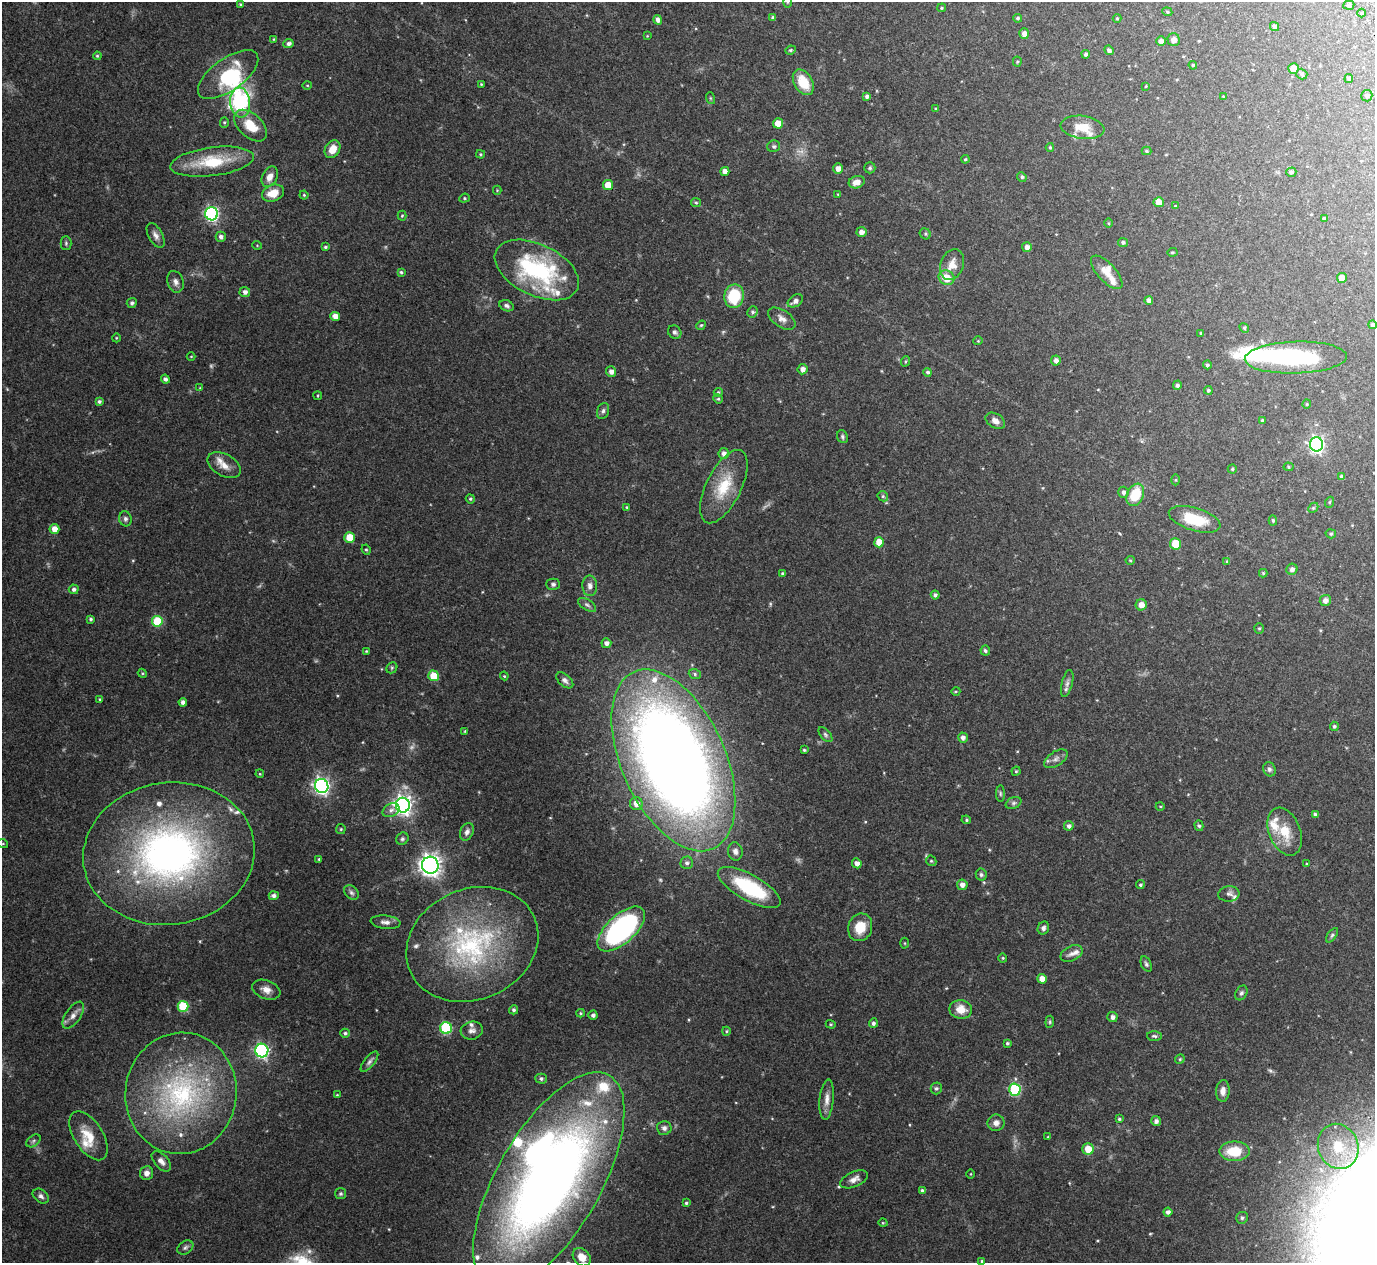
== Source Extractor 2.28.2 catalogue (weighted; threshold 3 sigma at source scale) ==
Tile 10 of 4 x 4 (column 2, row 3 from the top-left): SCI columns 1424-2796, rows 1449-2709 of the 5575 x 5551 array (HDU 1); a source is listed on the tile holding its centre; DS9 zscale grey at full resolution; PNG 1377 x 1265 px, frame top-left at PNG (2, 2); each listed source drawn as its Kron ellipse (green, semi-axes under 4 px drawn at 4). Shown black and unused: <1% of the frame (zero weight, under 3 of 5 exposures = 4% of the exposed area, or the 3 px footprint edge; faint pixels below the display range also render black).
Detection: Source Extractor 2.28.2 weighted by HDU 2 'WHT'; one run over the whole footprint, this tile lists its part. Background 0.0876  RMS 0.0034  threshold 0.0154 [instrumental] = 3 sigma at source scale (4.5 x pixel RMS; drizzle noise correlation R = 1.50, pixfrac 1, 0.05/0.05 arcsec/px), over >= 5 px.
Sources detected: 312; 4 too faint to see at this stretch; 5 inside a brighter object's white glare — neither listed nor drawn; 24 inside a brighter listed object's ellipse — not listed separately; the other 279 listed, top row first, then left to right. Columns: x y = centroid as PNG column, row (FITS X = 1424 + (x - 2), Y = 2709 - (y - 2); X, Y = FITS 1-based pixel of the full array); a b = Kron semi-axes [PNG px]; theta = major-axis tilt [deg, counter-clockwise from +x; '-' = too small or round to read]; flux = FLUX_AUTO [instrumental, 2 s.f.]
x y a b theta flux
787 2 6 4 90 0.36
241 4 4 3 - 0.4
1349 5 5 4 - 0.5
942 8 4 3 - 0.41
1167 12 5 4 - 0.42
1362 13 4 3 - 0.35
773 18 4 4 - 1.1
1018 18 4 4 - 0.61
1117 18 4 4 - 0.33
658 20 5 4 - 1.3
1274 27 4 4 - 1.3
1024 34 5 5 - 1.5
647 36 3 3 - 0.22
274 39 4 3 - 0.31
1173 40 6 6 - 2
1161 41 5 4 - 1.6
288 44 5 4 - 1.1
791 50 5 3 - 0.49
1109 50 5 4 - 0.99
1086 54 4 4 - 0.8
97 56 4 3 - 0.42
1017 61 5 4 - 0.37
1193 65 4 4 - 0.37
1293 69 5 5 - 4.6
1302 74 6 5 - 0.59
228 75 35 16 36 17
1349 79 4 4 - 0.83
803 82 14 9 -59 8.2
481 84 3 3 - 0.33
307 85 5 3 - 0.3
1146 86 4 3 - 0.25
867 96 4 4 - 0.88
1223 96 4 2 - 0.21
1367 96 6 5 - 0.74
710 98 6 3 -71 0.36
240 102 15 10 -83 55
936 109 4 3 - 0.34
224 122 5 4 - 0.44
778 123 5 5 - 4.7
251 126 19 11 -43 7.2
1082 127 22 11 -8 6
774 146 6 6 - 0.64
1050 147 4 3 - 0.44
333 149 9 7 59 4
1146 151 5 4 - 0.52
480 154 4 3 - 0.39
965 159 4 3 - 0.4
212 162 42 14 7 15
838 168 5 5 - 1.9
870 168 5 5 - 0.61
725 171 4 4 - 2.2
1291 172 5 4 - 0.66
270 177 11 7 64 2.7
1022 177 5 4 - 0.72
857 182 8 6 19 2.4
608 185 5 5 - 5.9
497 190 4 4 - 0.32
273 193 11 8 21 5.3
838 194 3 3 - 0.27
304 195 4 4 - 0.37
464 198 5 4 - 0.44
1159 202 5 5 - 3.4
696 203 5 4 - 0.44
1175 206 4 4 - 0.29
212 214 6 6 - 63
402 216 5 4 - 0.36
1324 218 4 3 - 0.47
1108 223 5 3 - 0.3
861 232 5 5 - 1.8
925 234 6 5 - 0.54
156 235 14 7 -61 1.7
221 237 5 5 - 1.1
1123 242 5 4 - 0.75
66 243 7 5 -89 0.58
257 245 5 3 - 0.26
325 247 3 3 - 0.43
1027 247 5 5 - 1.5
1172 252 5 4 - 0.42
952 265 16 11 70 3.9
537 270 45 25 -26 42
401 272 4 3 - 0.48
1107 272 21 9 -48 3.8
946 278 8 7 - 5.8
1342 278 5 5 - 3.8
175 282 11 8 -72 1.7
245 292 5 5 - 1.4
734 296 12 9 80 14
1149 300 4 4 - 1.3
795 301 8 5 33 1.7
132 303 5 5 - 0.91
506 306 7 5 -23 0.9
752 312 6 5 - 0.72
335 316 5 4 - 2.6
782 319 15 8 -34 2.2
701 325 5 4 - 0.47
1373 325 4 4 - 0.93
1244 328 5 4 - 0.41
675 332 7 6 - 0.86
1201 333 4 3 - 0.39
116 338 4 3 - 0.27
978 341 4 4 - 0.32
191 356 4 3 - 0.27
1296 358 51 16 2 35
1056 360 5 5 - 1.4
906 361 5 3 - 0.37
1207 365 4 4 - 0.59
802 369 5 5 - 1.7
611 372 5 5 - 1.7
928 372 4 4 - 0.75
165 379 5 4 - 0.88
1177 385 4 4 - 0.78
200 388 4 4 - 0.26
1208 390 4 4 - 0.54
718 392 4 4 - 0.42
318 396 4 2 - 0.3
718 399 5 4 - 0.41
99 402 4 4 - 0.73
1307 404 4 4 - 0.33
603 411 8 6 71 0.86
1262 420 4 3 - 0.4
995 421 10 7 -32 1.9
842 437 7 5 -68 0.62
1316 444 7 6 - 98
724 453 5 5 - 1.4
224 465 18 11 -29 3.4
1288 467 5 4 - 0.44
1232 469 4 4 - 0.5
1342 477 4 3 - 0.8
1175 480 5 3 - 0.35
724 487 40 17 63 13
1123 492 5 5 - 0.89
1135 495 11 8 68 9.9
883 496 5 5 - 0.48
470 499 4 4 - 0.49
1330 502 5 3 - 0.3
627 507 4 3 - 0.31
1313 508 6 4 45 0.42
125 519 7 6 - 0.88
1195 519 27 11 -17 12
1273 520 5 4 - 0.62
54 529 5 5 - 2.8
1331 534 5 4 - 0.51
350 537 5 5 - 6.2
879 542 5 5 - 5.2
1176 544 6 5 - 8
366 550 5 4 - 0.44
1130 560 4 4 - 0.37
1227 562 4 3 - 0.41
1292 569 6 5 - 1.1
1263 573 4 4 - 0.39
783 574 4 4 - 0.59
553 584 7 5 -1 0.69
590 586 10 7 -87 1.6
74 589 5 5 - 0.96
935 595 4 4 - 0.87
1325 601 5 5 - 1.8
587 605 10 5 -32 0.92
1141 605 5 5 - 2.4
91 619 3 3 - 0.61
157 621 5 5 - 15
1259 628 5 4 - 0.42
606 643 5 5 - 1.6
366 651 3 3 - 0.29
985 651 5 5 - 0.75
392 668 6 5 - 0.46
142 673 5 3 - 0.35
695 674 6 5 - 0.59
434 676 5 5 - 8
504 676 4 3 - 0.36
565 680 10 6 -42 1.2
1067 683 14 5 75 1.4
956 691 5 3 - 0.31
100 699 4 3 - 0.35
183 702 4 4 - 1.4
1334 726 4 4 - 0.64
465 731 4 3 - 0.27
825 735 9 5 -50 0.74
963 738 5 4 - 1.3
804 750 3 3 - 0.46
1056 759 13 7 33 1.7
673 760 97 52 -65 520
1269 769 7 6 - 0.86
1016 771 4 4 - 0.42
260 774 4 3 - 0.32
322 786 7 6 - 110
1000 794 8 4 -90 0.54
1014 803 8 5 27 0.86
636 804 6 6 - 2.6
403 805 7 7 - 170
1160 806 4 3 - 0.28
391 810 9 6 28 1.3
1315 815 4 4 - 0.99
966 820 5 4 - 0.49
1069 826 5 5 - 1
1199 826 5 4 - 0.61
341 829 5 4 - 0.4
467 832 9 6 65 1.4
1285 832 25 15 -68 8.1
402 839 6 5 - 0.68
3 844 5 3 - 0.31
735 851 9 7 -79 1.5
169 854 86 71 8 150
319 859 4 3 - 0.34
931 861 5 4 - 0.43
687 863 6 6 - 0.99
857 863 5 4 - 1.6
1307 864 4 3 - 0.33
430 865 8 8 - 210
981 875 6 5 - 0.69
962 885 5 5 - 1.6
1140 885 4 4 - 0.55
749 887 35 13 -29 26
351 893 8 6 -45 0.95
1229 894 10 8 6 1.2
274 896 5 4 - 1.1
385 922 15 6 -6 1.9
860 927 14 12 71 6.7
1043 928 6 5 - 0.95
621 929 29 14 42 73
1332 935 8 4 54 0.64
904 943 5 3 - 0.33
472 944 68 55 24 61
1072 954 12 7 26 1.7
1003 958 4 4 - 0.32
1146 964 8 5 -65 0.73
1042 979 5 5 - 3.3
266 990 14 9 -20 2.7
1241 993 8 5 60 0.78
183 1006 5 5 - 17
961 1009 11 9 -10 4
514 1010 4 4 - 0.67
580 1013 4 4 - 0.39
73 1015 15 7 57 2.2
593 1015 4 4 - 0.99
1112 1017 5 5 - 1.1
1050 1022 6 4 83 0.47
873 1023 5 4 - 0.9
831 1024 5 4 - 0.4
446 1028 6 6 - 27
472 1031 11 9 13 1.6
726 1031 4 4 - 0.38
345 1033 5 4 - 0.7
1154 1036 7 4 -3 0.63
1007 1043 3 3 - 0.55
262 1051 7 6 - 65
1180 1059 5 4 - 0.42
369 1062 12 5 51 1.1
541 1079 5 5 - 0.67
936 1088 6 5 - 0.68
1015 1090 6 6 - 27
1223 1091 11 7 87 2.1
181 1093 61 55 83 62
337 1095 4 3 - 0.27
827 1100 20 7 85 2.6
1119 1119 4 4 - 0.54
1156 1121 5 5 - 1.1
996 1123 8 8 - 1.7
664 1128 7 7 - 1.1
89 1136 27 14 -58 7.5
1048 1137 3 3 - 0.3
33 1141 8 5 37 0.75
1338 1146 23 20 -68 14
1088 1149 6 5 - 4.9
1235 1151 15 10 0 9.6
161 1161 12 7 -48 1.7
147 1173 7 6 - 1.5
971 1174 4 3 - 0.28
854 1179 15 7 24 2.1
549 1181 122 52 60 320
922 1190 4 3 - 0.54
341 1194 5 5 - 0.55
41 1196 9 6 -37 1.2
686 1203 4 4 - 0.52
1168 1212 4 4 - 1.1
1242 1218 6 6 - 0.87
883 1223 4 3 - 0.28
185 1248 9 6 33 0.89
582 1257 10 8 -47 4.1
982 1261 3 3 - 0.34
Isophote crosses this tile's border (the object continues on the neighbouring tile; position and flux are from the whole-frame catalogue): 1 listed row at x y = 787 2